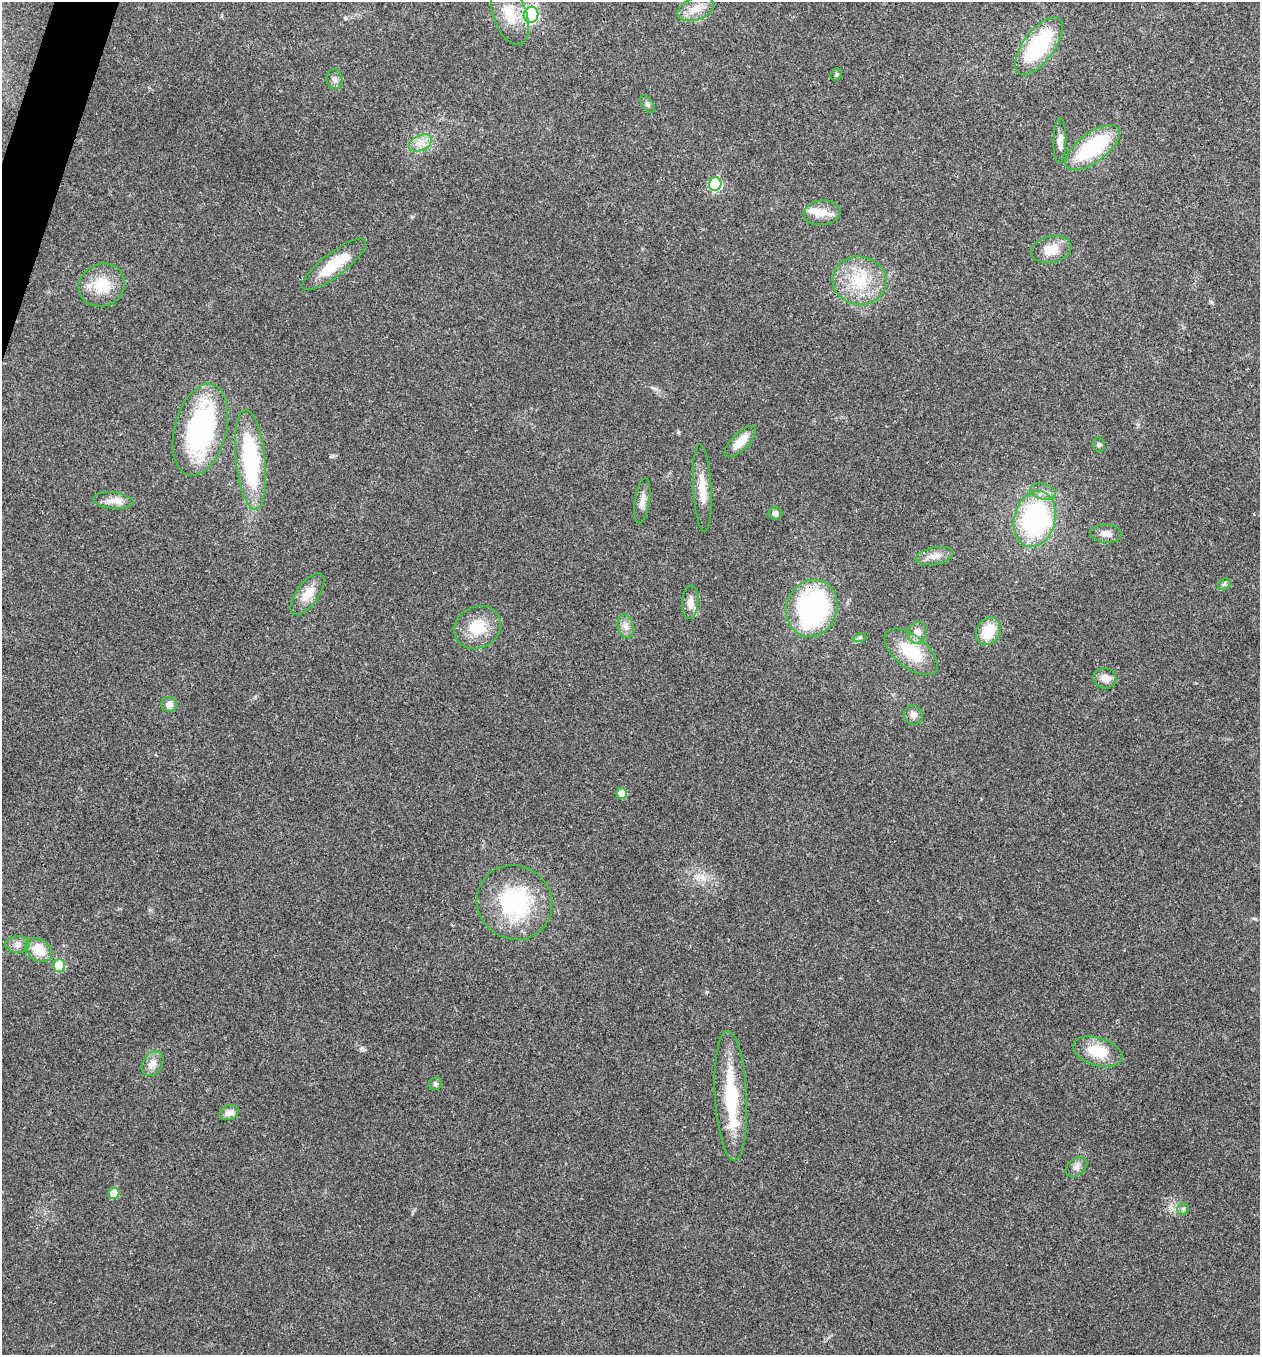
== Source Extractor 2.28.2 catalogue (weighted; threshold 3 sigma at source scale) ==
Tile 11 of 4 x 4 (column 3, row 3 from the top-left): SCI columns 2651-3908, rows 1359-2711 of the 5433 x 5419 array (HDU 1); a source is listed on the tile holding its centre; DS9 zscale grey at full resolution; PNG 1262 x 1357 px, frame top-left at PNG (2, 2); each listed source drawn as its Kron ellipse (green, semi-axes under 4 px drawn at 4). Shown black and unused: <1% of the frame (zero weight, under 3 of 4 exposures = <1% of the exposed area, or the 3 px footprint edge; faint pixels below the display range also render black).
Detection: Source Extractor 2.28.2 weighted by HDU 2 'WHT'; one run over the whole footprint, this tile lists its part. Background 0.0239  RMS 0.0041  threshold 0.0183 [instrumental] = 3 sigma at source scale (4.5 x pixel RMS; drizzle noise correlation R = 1.50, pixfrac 1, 0.05/0.05 arcsec/px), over >= 5 px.
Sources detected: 59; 2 inside a brighter object's white glare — neither listed nor drawn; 3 inside a brighter listed object's ellipse — not listed separately; the other 54 listed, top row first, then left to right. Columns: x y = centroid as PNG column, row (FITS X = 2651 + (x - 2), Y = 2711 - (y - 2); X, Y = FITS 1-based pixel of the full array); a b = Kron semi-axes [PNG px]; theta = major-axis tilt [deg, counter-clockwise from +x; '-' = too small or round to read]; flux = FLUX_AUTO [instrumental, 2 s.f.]
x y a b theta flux
696 9 19 11 20 5.6
510 14 32 16 -70 11
531 15 8 7 - 54
1039 46 34 15 53 36
836 75 6 5 - 0.65
335 79 10 8 -76 1.5
648 104 10 5 -54 0.99
1060 141 22 6 88 3
420 143 12 7 25 3.2
1093 147 32 14 37 33
715 184 7 6 - 30
822 213 18 12 6 5.5
1051 249 20 13 13 7
334 264 39 11 38 16
860 281 27 24 -8 17
102 285 24 21 26 12
200 430 47 26 75 67
740 442 20 8 44 5.8
1099 445 7 5 -78 0.89
250 459 50 14 -84 47
702 488 44 9 -87 7.4
1043 492 13 8 -12 2.8
113 500 20 8 -5 3.7
642 501 23 7 82 3.1
775 513 6 6 - 1.4
1035 519 28 20 75 59
1106 533 16 9 -4 3.2
934 556 19 8 11 3.5
1224 584 7 5 42 0.85
307 594 24 11 54 6.2
690 602 17 8 86 3.7
812 608 29 25 68 71
626 626 12 7 -75 2.4
477 627 24 20 27 12
988 631 14 11 61 11
917 633 11 9 65 3.6
860 637 7 4 18 0.72
911 652 31 16 -38 17
1105 678 11 10 - 3.2
169 704 8 7 - 2.5
914 715 10 9 - 2.2
622 793 5 5 - 5.4
514 902 38 36 -38 41
17 944 12 8 4 2.5
39 950 14 10 -34 8.1
59 966 6 6 - 13
1098 1051 25 14 -17 12
153 1064 13 9 57 3
435 1084 7 6 - 0.97
731 1095 65 16 -87 27
229 1112 10 7 20 2.7
1076 1167 12 8 38 2
114 1193 5 5 - 6.7
1183 1209 6 5 - 0.83
Unlisted compact peaks at least as high as the median listed source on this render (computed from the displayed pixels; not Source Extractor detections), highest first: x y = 362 1048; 1211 302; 706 992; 345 18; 678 433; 333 456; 255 697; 654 388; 412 217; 702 877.